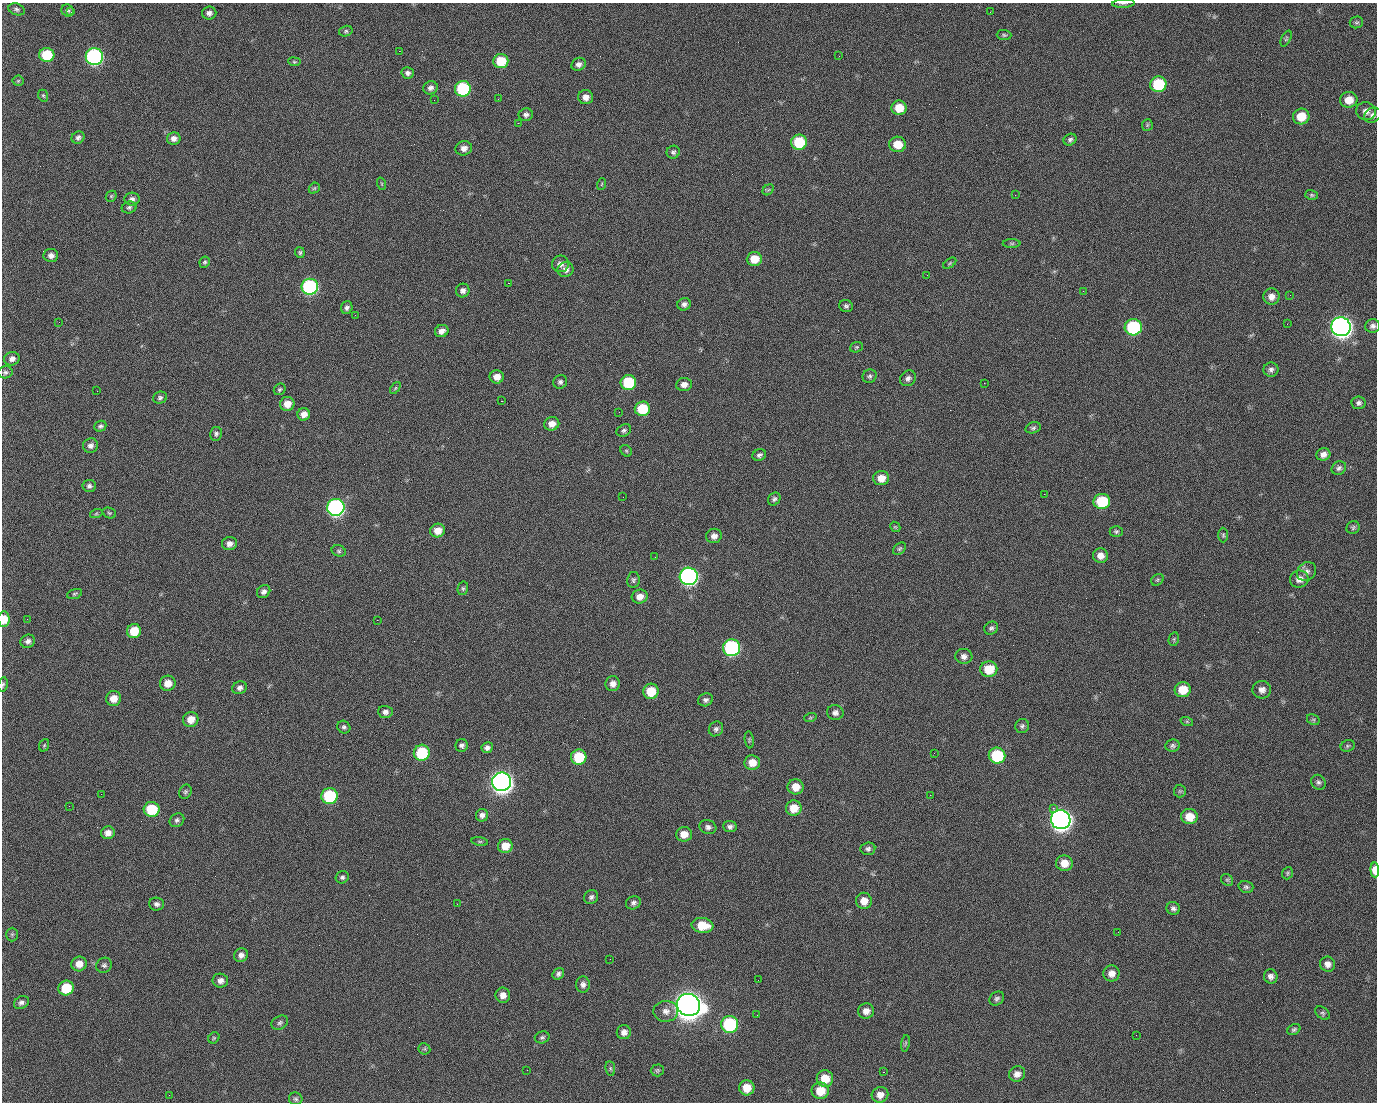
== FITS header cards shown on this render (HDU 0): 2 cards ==
NAXIS1  =                 1375 / length of data axis 1
NAXIS2  =                 1100 / length of data axis 2

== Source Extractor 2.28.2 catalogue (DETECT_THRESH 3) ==
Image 1375 x 1100 px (HDU 0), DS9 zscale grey, 1 PNG px = 1 image px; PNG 1379 x 1104 px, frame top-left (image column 1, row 1100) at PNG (2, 3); each listed source drawn as its Kron ellipse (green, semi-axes under 4 px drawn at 4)
Background 1450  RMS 28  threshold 84.8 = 3 sigma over >= 5 px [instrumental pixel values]
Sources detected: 252; all 252 listed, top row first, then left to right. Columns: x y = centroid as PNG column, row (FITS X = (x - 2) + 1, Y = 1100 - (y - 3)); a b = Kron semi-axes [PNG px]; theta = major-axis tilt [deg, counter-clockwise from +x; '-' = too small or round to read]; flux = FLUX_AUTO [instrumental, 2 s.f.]
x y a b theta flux
1123 3 11 4 3 3.8e+03
17 9 8 5 -18 4.5e+03
68 10 6 5 - 3.7e+03
71 12 3 2 - 3.5e+03
990 12 3 2 - 1.7e+03
209 13 7 6 - 7.9e+03
1356 22 7 6 - 3.6e+03
346 31 7 5 15 3.4e+03
1004 35 7 5 -2 3.7e+03
1286 39 8 4 63 3.1e+03
399 51 2 2 - 2.1e+04
47 55 7 7 - 7.5e+04
94 56 8 8 - 5.1e+05
839 56 2 2 - 8.0e+02
501 61 7 7 - 5.9e+04
294 62 6 4 -7 2.4e+03
579 64 7 6 - 7.6e+03
408 73 6 5 - 5.5e+03
18 81 5 5 - 2.6e+03
1158 84 8 7 - 1.1e+05
430 88 7 6 - 7.5e+03
463 89 8 8 - 1.8e+05
43 96 6 4 -68 2.5e+03
586 97 7 7 - 1.3e+04
498 99 2 2 - 1.5e+03
434 100 2 2 - 3.8e+03
1349 100 9 8 - 2.6e+04
899 108 7 7 - 3.6e+04
1366 111 10 9 - 1.1e+04
526 115 7 6 - 6.5e+03
1373 115 9 7 24 7.7e+03
1301 116 8 8 - 3.7e+04
518 123 2 2 - 2.4e+04
1147 125 6 5 - 3.2e+03
78 137 7 6 - 5.7e+03
174 139 7 6 - 9.9e+03
1070 140 7 5 34 4.6e+03
799 142 8 7 - 9.2e+04
898 144 8 7 - 3.2e+04
464 148 8 7 - 1.0e+04
673 152 6 6 - 4.7e+03
382 184 6 4 -71 2.5e+03
602 184 6 3 71 1.8e+03
314 188 6 5 - 2.8e+03
768 190 6 4 42 2.9e+03
1015 195 2 2 - 6.8e+03
1312 195 6 5 - 3.1e+03
111 196 6 5 - 2.8e+03
132 199 7 6 - 7.0e+03
129 207 7 6 - 4.4e+03
1012 243 9 4 0 3.7e+03
300 252 5 4 - 3.4e+03
51 255 7 6 - 8.8e+03
754 259 7 7 - 3.2e+04
205 262 6 5 - 3.4e+03
950 263 7 4 36 2.6e+03
560 264 8 8 - 1.0e+04
566 270 8 7 - 1.0e+04
927 275 2 2 - 8.4e+02
508 283 2 2 - 5.4e+04
310 287 8 8 - 3.2e+05
463 290 7 6 - 7.6e+03
1083 291 2 2 - 3.5e+03
1290 295 3 2 - 2.1e+03
1271 297 8 8 - 1.2e+04
684 304 7 6 - 6.8e+03
846 306 7 6 - 4.5e+03
347 307 7 5 72 5.6e+03
355 315 2 2 - 7.6e+02
59 322 2 2 - 1.1e+03
1287 324 2 2 - 1.1e+03
1373 326 7 7 - 6.8e+03
1133 327 8 8 - 1.8e+05
1341 327 10 9 - 1.5e+06
442 331 7 6 - 1.0e+04
856 347 6 5 - 2.9e+03
12 359 8 6 15 8.9e+03
1271 370 7 7 - 6.3e+03
5 372 7 6 - 4.7e+03
870 376 7 6 - 4.6e+03
497 377 7 6 - 1.5e+04
908 378 8 7 - 7.4e+03
560 382 7 6 - 5.4e+03
628 382 8 7 - 9.4e+04
984 383 2 2 - 1.9e+04
684 384 8 6 7 1.1e+04
395 388 7 3 53 2.7e+03
280 389 6 5 - 3.4e+03
97 391 2 2 - 1.3e+03
160 398 7 6 - 4.8e+03
501 401 3 2 - 5.8e+04
1359 403 7 6 - 5.7e+03
287 404 7 7 - 1.9e+04
642 409 7 7 - 6.9e+04
619 412 2 2 - 7.7e+02
304 414 6 6 - 1.4e+04
552 424 7 6 - 1.5e+04
100 426 6 5 - 4.3e+03
1033 428 8 5 15 4.3e+03
624 430 7 5 30 4.4e+03
216 434 7 6 - 5.0e+03
90 446 7 7 - 8.2e+03
626 451 6 5 - 3.0e+03
1323 454 7 6 - 9.6e+03
759 455 7 6 - 5.4e+03
1339 468 7 6 - 5.7e+03
881 478 8 7 - 2.1e+04
89 486 6 6 - 5.4e+03
1044 494 2 2 - 1.4e+03
623 497 2 2 - 2.7e+03
774 499 7 6 - 5.1e+03
1102 501 8 7 - 9.0e+04
336 507 8 8 - 5.7e+05
109 513 7 5 -21 3.2e+03
96 514 6 4 19 2.5e+03
895 527 6 4 -42 2.5e+03
1353 528 7 6 - 3.8e+03
438 531 7 7 - 2.1e+04
1116 531 6 5 - 3.6e+03
1223 535 7 5 -90 3.3e+03
714 536 8 7 - 9.8e+03
229 544 7 6 - 1.0e+04
900 549 7 5 39 3.5e+03
339 551 7 5 -16 3.5e+03
1100 556 7 7 - 1.4e+04
655 557 2 2 - 9.0e+02
1306 572 10 8 42 9.0e+03
689 576 9 9 - 6.8e+05
1299 579 9 8 - 1.3e+04
633 580 8 6 81 4.5e+03
1157 580 7 5 35 3.3e+03
463 588 7 5 76 3.5e+03
264 592 7 6 - 7.1e+03
75 594 8 4 17 3.0e+03
640 597 8 7 - 1.4e+04
4 619 7 6 - 3.2e+04
27 619 2 2 - 4.2e+03
377 620 2 2 - 1.1e+04
991 628 7 6 - 4.7e+03
134 631 7 7 - 4.1e+04
1174 639 7 5 78 2.8e+03
28 641 7 6 - 7.2e+03
731 648 8 8 - 3.2e+05
964 656 8 7 - 8.2e+03
989 669 8 7 - 4.6e+04
168 683 8 7 - 2.0e+04
3 684 7 4 82 3.4e+03
613 684 7 7 - 1.1e+04
240 688 7 6 - 7.0e+03
1183 690 8 7 - 3.8e+04
1262 690 9 9 - 1.1e+04
651 691 8 7 - 4.5e+04
114 698 7 7 - 2.0e+04
705 700 7 6 - 5.8e+03
385 712 7 6 - 7.1e+03
835 713 8 7 - 7.8e+03
810 718 6 4 18 2.4e+03
191 719 8 7 - 2.1e+04
1313 720 7 5 -30 3.1e+03
1187 722 6 4 -19 2.7e+03
1022 726 7 6 - 4.6e+03
344 727 7 6 - 4.5e+03
716 729 8 6 50 5.7e+03
749 740 8 4 -83 2.8e+03
44 745 6 4 69 2.7e+03
462 745 6 6 - 5.6e+03
1173 746 7 6 - 4.7e+03
1348 746 7 5 21 3.6e+03
487 748 6 5 - 6.7e+03
422 753 8 8 - 9.7e+04
934 753 3 2 - 1.7e+03
997 756 8 8 - 1.2e+05
579 757 7 7 - 7.1e+04
752 763 8 7 - 2.1e+04
501 782 9 9 - 1.5e+06
1318 782 8 7 - 5.5e+03
796 787 8 7 - 2.3e+04
1180 791 6 6 - 3.0e+03
185 792 7 6 - 4.1e+03
101 794 2 2 - 2.4e+03
930 795 2 2 - 6.4e+03
330 796 8 8 - 1.4e+05
69 806 2 2 - 6.8e+02
794 808 8 7 - 2.9e+04
1053 808 2 2 - 1.6e+04
152 809 8 7 - 7.2e+04
482 815 6 6 - 7.3e+03
1189 817 8 7 - 3.1e+04
177 820 8 6 33 5.3e+03
1061 820 9 9 - 1.5e+06
708 827 8 6 -18 6.8e+03
730 827 7 5 -7 6.2e+03
108 833 7 6 - 1.2e+04
684 834 8 7 - 2.0e+04
480 841 8 4 -8 3.3e+03
505 846 7 7 - 2.5e+04
868 849 7 6 - 5.5e+03
1064 863 8 8 - 2.3e+04
1375 870 7 4 -87 2.6e+04
1287 873 6 5 - 2.9e+03
342 877 7 6 - 5.0e+03
1227 880 6 5 - 3.3e+03
1246 887 7 6 - 4.4e+03
591 897 7 6 - 5.6e+03
864 901 8 8 - 1.8e+04
633 903 8 6 23 6.0e+03
156 904 7 6 - 6.0e+03
457 904 3 2 - 1.7e+03
1173 908 7 6 - 6.0e+03
702 925 11 7 -6 4.3e+04
1118 932 2 2 - 2.1e+03
12 934 7 6 - 3.4e+03
241 955 7 6 - 8.3e+03
610 959 2 2 - 2.4e+03
79 964 7 7 - 1.8e+04
1328 964 8 7 - 1.0e+04
104 965 8 7 - 4.9e+03
1111 973 8 8 - 1.3e+04
558 974 6 5 - 5.3e+03
1271 976 7 6 - 7.9e+03
758 980 2 2 - 1.5e+03
220 981 8 7 - 9.4e+03
583 984 8 7 - 7.3e+03
66 988 7 7 - 5.7e+04
503 995 7 7 - 1.2e+04
997 999 8 6 39 4.9e+03
21 1002 8 6 31 6.3e+03
688 1005 12 11 - 3.3e+06
666 1011 12 10 1 1.5e+04
866 1011 8 7 - 1.3e+04
1323 1013 8 5 -41 4.2e+03
757 1015 2 2 - 1.2e+03
280 1023 9 6 29 4.9e+03
730 1024 8 8 - 1.9e+05
1294 1029 7 5 31 4.1e+03
624 1032 7 7 - 1.0e+04
1136 1035 2 2 - 7.3e+02
542 1037 7 6 - 4.2e+03
214 1038 6 5 - 3.0e+03
905 1043 8 4 81 3.2e+03
424 1049 6 5 - 3.0e+03
610 1068 7 5 -83 3.5e+03
527 1070 2 2 - 8.0e+02
657 1070 6 6 - 3.3e+03
884 1072 2 2 - 1.6e+03
1017 1074 8 7 - 1.1e+04
825 1079 8 8 - 3.6e+04
747 1088 7 7 - 3.0e+04
820 1091 8 8 - 3.6e+04
169 1095 2 2 - 5.3e+03
880 1095 8 7 - 1.4e+04
296 1099 7 6 - 4.2e+03
At the frame edge (FLAGS 8, measured only in part): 4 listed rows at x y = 1123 3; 4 619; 3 684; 1375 870